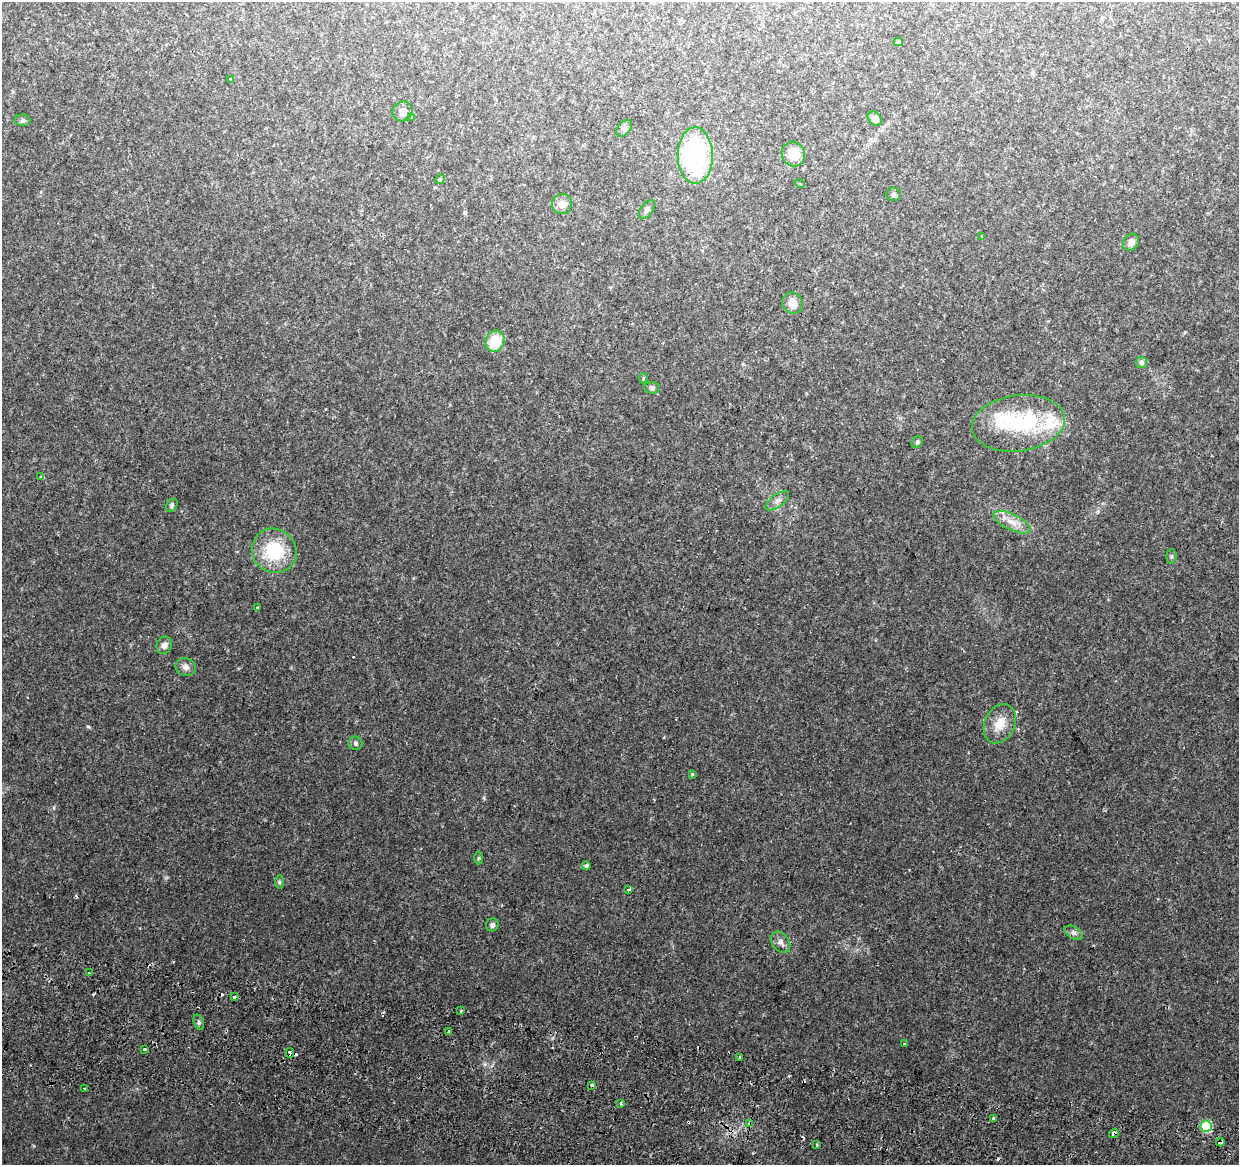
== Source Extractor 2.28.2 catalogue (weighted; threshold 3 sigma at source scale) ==
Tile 6 of 4 x 4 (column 2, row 2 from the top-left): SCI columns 1257-2493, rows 2655-3817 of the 4979 x 5250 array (HDU 1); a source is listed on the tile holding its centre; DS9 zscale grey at full resolution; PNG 1241 x 1167 px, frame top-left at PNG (2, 2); each listed source drawn as its Kron ellipse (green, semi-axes under 4 px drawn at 4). Shown black and unused: <1% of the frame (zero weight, under 2 of 3 exposures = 3% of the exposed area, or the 3 px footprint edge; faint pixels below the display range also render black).
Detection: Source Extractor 2.28.2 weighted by HDU 2 'WHT'; one run over the whole footprint, this tile lists its part. Background 0.0364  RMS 0.0037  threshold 0.0166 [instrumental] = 3 sigma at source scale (4.5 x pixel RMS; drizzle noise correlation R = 1.50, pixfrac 1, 0.0396/0.0396 arcsec/px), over >= 5 px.
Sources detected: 74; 1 inside a brighter object's white glare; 11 cosmic-ray / hot-pixel residue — neither listed nor drawn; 2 inside a brighter listed object's ellipse — not listed separately; the other 60 listed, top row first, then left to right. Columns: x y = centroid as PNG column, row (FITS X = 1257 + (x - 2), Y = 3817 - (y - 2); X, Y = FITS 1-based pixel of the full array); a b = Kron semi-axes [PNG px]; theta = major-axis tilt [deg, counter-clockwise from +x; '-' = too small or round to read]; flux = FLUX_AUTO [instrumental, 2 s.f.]
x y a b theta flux
898 42 4 4 - 0.99
231 79 3 3 - 0.33
402 111 10 9 - 2
411 117 3 2 - 0.41
875 119 8 6 -42 1.6
23 120 8 6 2 0.86
624 128 10 6 50 0.99
793 154 12 11 - 6.9
695 155 28 17 -89 44
440 179 5 4 - 0.42
800 184 5 3 - 0.3
893 194 7 7 - 0.81
562 204 10 10 - 2.8
647 209 10 6 53 1.1
982 236 4 3 - 0.28
1131 242 9 7 51 1.9
793 303 11 10 - 3
495 341 11 9 66 11
1141 363 5 5 - 1.3
643 378 5 3 - 0.41
652 388 8 5 -1 0.74
1019 423 47 28 8 28
917 442 6 5 - 0.57
41 477 4 4 - 0.55
777 501 14 6 37 1.7
172 506 7 5 55 0.75
1012 522 20 8 -26 4
274 551 23 21 -45 19
1171 556 7 5 84 0.63
258 608 3 3 - 1.2
164 645 9 7 61 1.7
186 667 10 8 -22 1.7
1000 724 20 15 64 5.8
355 743 7 6 - 0.85
692 774 3 3 - 0.33
478 858 6 4 89 0.48
586 866 4 4 - 0.98
279 882 6 4 89 0.57
628 889 3 3 - 2.9
492 925 6 6 - 1.1
1074 933 10 6 -28 1.3
780 942 11 8 -51 1.9
89 973 3 3 - 0.6
234 997 3 3 - 2.8
461 1011 4 2 - 0.33
199 1022 8 5 -70 0.76
449 1032 4 3 - 1.4
904 1043 3 2 - 0.42
144 1050 3 3 - 2.4
290 1053 5 3 - 3.2
740 1057 3 2 - 0.54
592 1085 3 3 - 1.1
84 1089 2 2 - 0.45
621 1103 3 3 - 1
994 1118 3 3 - 9.9
749 1124 3 3 - 8.2
1206 1126 5 5 - 28
1114 1133 5 3 - 1.3
1220 1142 4 4 - 6.1
817 1145 3 3 - 1.7
Overlapping masked pixels (flux is a lower limit): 5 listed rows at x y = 290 1053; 749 1124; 1206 1126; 1114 1133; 1220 1142
Unlisted compact peaks at least as high as the median listed source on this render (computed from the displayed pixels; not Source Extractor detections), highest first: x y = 88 726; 54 808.